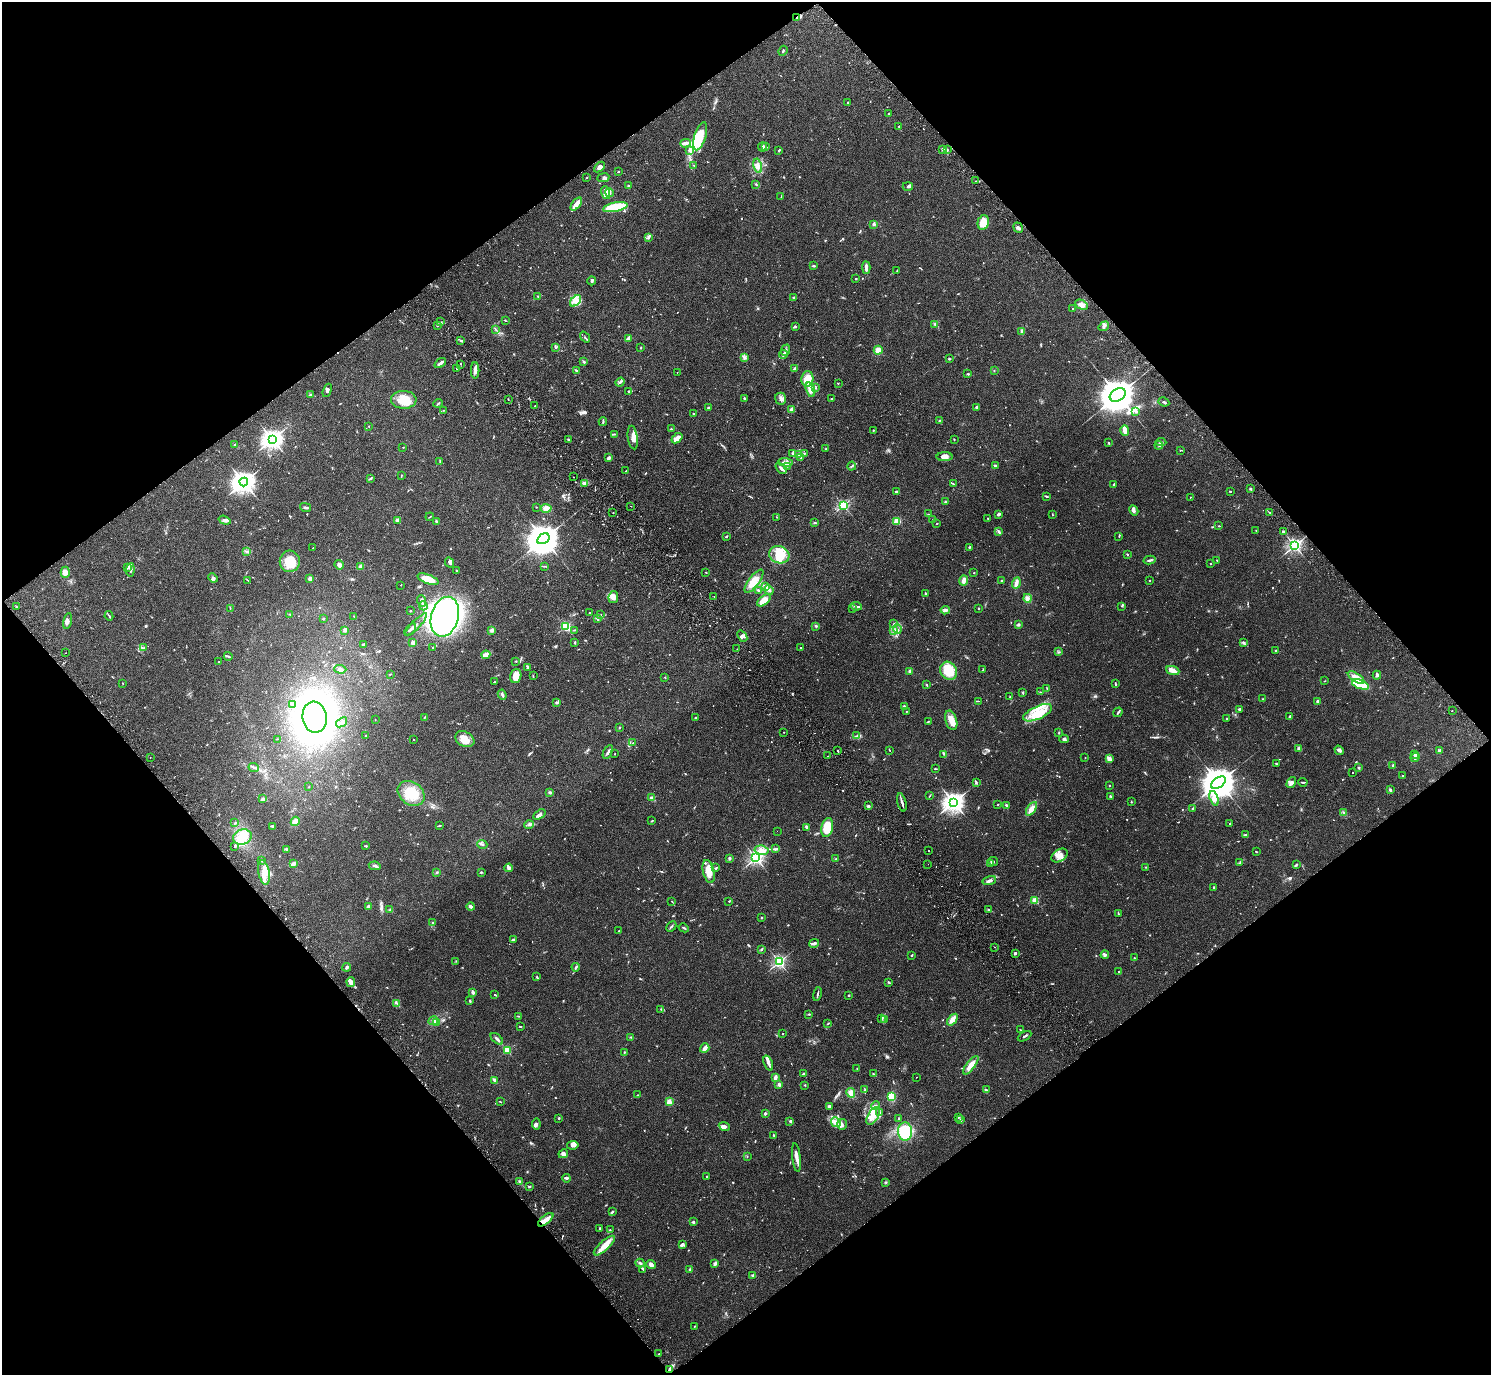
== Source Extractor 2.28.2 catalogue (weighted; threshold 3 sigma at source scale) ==
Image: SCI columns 48-6001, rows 203-5694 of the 6052 x 6035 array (HDU 1 of 3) = the unmasked area's bounding box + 8 px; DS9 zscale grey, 4 x 4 block average (1 PNG px = mean of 4 x 4 image px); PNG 1493 x 1377 px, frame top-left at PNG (2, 2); each listed source drawn as its Kron ellipse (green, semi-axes under 4 px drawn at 4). Shown black and unused: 50% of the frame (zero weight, under 2 of 3 exposures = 3% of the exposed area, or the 3 px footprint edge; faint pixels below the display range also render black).
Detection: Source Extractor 2.28.2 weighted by HDU 2 'WHT'. Background 0.109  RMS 0.0066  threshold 0.0297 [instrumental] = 3 sigma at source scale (4.5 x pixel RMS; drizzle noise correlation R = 1.50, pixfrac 1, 0.05/0.05 arcsec/px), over >= 5 px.
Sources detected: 961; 6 too faint to see at this stretch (4 x 4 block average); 5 inside a brighter object's white glare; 15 cosmic-ray / hot-pixel residue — neither listed nor drawn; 24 coinciding with a brighter row at this scale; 64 inside a brighter listed object's ellipse — not listed separately; of the other 847, all 500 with FLUX_AUTO >= 1.89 (the completeness limit of this list) listed and drawn (347 fainter detections not listed), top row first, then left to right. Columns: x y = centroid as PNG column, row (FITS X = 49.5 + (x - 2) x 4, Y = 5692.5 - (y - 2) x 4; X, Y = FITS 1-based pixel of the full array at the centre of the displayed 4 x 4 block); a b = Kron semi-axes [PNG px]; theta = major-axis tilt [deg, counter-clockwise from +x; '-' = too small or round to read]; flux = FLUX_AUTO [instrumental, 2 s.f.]
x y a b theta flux
797 18 3 2 - 6.1
783 51 5 2 - 4.2
847 102 2 2 - 2.9
888 113 2 2 - 11
899 126 2 2 - 3
700 136 15 6 74 210
685 143 5 4 - 15
762 147 4 3 - 9.1
766 147 3 2 - 3.3
943 149 3 2 - 5.9
689 150 4 3 - 6.8
779 150 2 2 - 6.7
947 150 3 2 - 2.6
694 165 2 2 - 2.2
758 166 7 4 -78 20
599 167 6 4 43 17
618 172 2 2 - 2.6
586 178 2 2 - 2.2
603 178 6 3 8 8.4
976 181 3 2 - 4.1
756 184 3 2 - 4.3
629 186 2 2 - 27
908 186 5 3 - 7.3
606 193 6 3 -73 18
609 193 4 3 - 13
781 196 3 2 - 2.3
576 204 7 2 51 47
615 207 12 4 11 170
983 222 7 5 76 64
874 224 3 3 - 7.4
1018 228 5 3 - 11
648 237 3 3 - 6.6
813 266 3 2 - 4.5
866 268 6 2 -86 18
897 271 2 2 - 2.1
856 279 2 2 - 3
592 281 4 3 - 7.4
538 296 2 2 - 2.2
794 298 4 2 - 4.1
575 301 6 3 45 18
1081 305 7 4 -26 22
1072 309 2 2 - 2.9
505 320 3 2 - 2.5
440 322 4 2 - 4.1
935 324 2 2 - 6.8
437 325 2 2 - 4.1
795 326 4 2 - 5.5
1104 326 5 4 - 13
495 329 3 2 - 2.3
1022 331 4 3 - 9.5
585 337 6 2 -52 5.1
629 338 4 3 - 18
461 340 3 2 - 4.2
555 347 3 2 - 2.8
641 348 4 2 - 2.9
786 350 5 2 - 6.8
878 350 4 3 - 27
783 355 4 4 - 9.7
744 357 3 3 - 6.1
949 359 3 2 - 4.6
584 361 3 2 - 5.4
440 363 6 2 37 15
460 364 2 2 - 1.9
456 368 2 2 - 38
794 369 3 2 - 8.1
475 370 8 3 90 16
577 371 3 2 - 8.5
994 371 2 2 - 2
677 372 2 2 - 2.2
968 374 3 2 - 4.1
807 379 8 6 87 71
620 382 5 2 - 7
838 383 2 2 - 2.6
816 388 3 2 - 3.3
327 390 7 3 70 9.5
810 390 7 4 -73 30
628 391 2 2 - 7.9
311 394 3 2 - 3
1118 395 8 6 31 16000
744 398 2 2 - 3.5
508 399 2 2 - 1.9
781 399 6 5 - 14
831 399 2 2 - 2.3
404 400 13 9 -2 71
1164 402 5 2 - 7.4
438 403 5 2 - 4.1
535 405 2 2 - 3.6
708 407 2 2 - 17
976 407 3 2 - 4.8
791 409 4 3 - 13
444 410 3 2 - 2.9
1136 412 3 2 - 4.5
693 413 2 2 - 6.3
939 421 2 2 - 2.5
603 422 4 2 - 4
369 426 2 2 - 2.3
671 429 2 2 - 4.3
873 430 2 2 - 3.3
1125 430 5 2 - 38
615 434 3 2 - 2.8
633 437 12 5 -82 25
677 438 6 3 42 35
272 439 4 3 - 2600
569 439 3 2 - 4.2
954 439 3 2 - 2.4
1161 442 5 3 - 9.6
1109 443 2 2 - 2.7
234 445 2 2 - 5
1159 445 4 3 - 6.3
403 447 2 2 - 2.8
826 449 2 2 - 2.2
1180 450 3 2 - 1.9
793 453 3 2 - 4
804 453 3 2 - 3.1
799 455 4 2 - 5.4
945 457 8 4 2 23
609 458 3 2 - 17
801 458 3 2 - 2.3
440 462 3 2 - 3.1
785 462 7 3 -3 11
787 466 2 2 - 2.5
852 466 4 2 - 5.4
995 466 3 2 - 7.1
781 468 6 3 -46 11
626 471 2 2 - 2.2
401 476 3 2 - 2.3
574 477 2 2 - 6.2
370 479 4 2 - 4.3
244 482 4 3 - 4000
584 483 3 2 - 5.9
953 484 3 2 - 2.6
1114 485 4 2 - 7.3
1251 489 2 2 - 5.1
896 491 3 2 - 6.7
1230 491 2 2 - 2.6
1046 496 4 2 - 4.9
1190 497 2 2 - 3.2
945 502 3 2 - 2.7
843 505 2 2 - 600
631 506 2 2 - 2.5
306 507 5 2 - 6.2
536 507 2 2 - 2
546 508 5 4 - 26
1134 510 5 2 - 6.9
1270 512 2 2 - 2.4
613 513 2 2 - 2.1
928 514 3 2 - 2.3
999 514 3 2 - 13
1052 515 4 2 - 2.3
430 517 4 2 - 3
777 517 3 2 - 2.4
988 518 2 2 - 3.9
933 519 2 2 - 2.2
224 520 6 3 -18 11
397 520 2 2 - 71
436 521 3 2 - 4.9
897 521 3 2 - 58
815 523 3 2 - 4.1
937 524 2 2 - 2.9
1219 526 2 2 - 2.8
999 531 3 3 - 5.6
1256 531 2 2 - 2.7
1283 531 2 2 - 19
726 536 2 2 - 4.8
1119 536 2 2 - 2.1
543 539 6 5 - 11000
1295 545 2 2 - 1300
970 547 2 2 - 4.2
313 548 2 2 - 2.1
247 551 4 2 - 5.5
1127 554 2 2 - 2.9
779 555 10 8 -18 67
1150 560 6 2 13 8.8
1217 560 3 2 - 2.4
290 561 11 10 - 88
450 562 5 3 - 12
1210 564 2 2 - 7.1
339 565 5 4 - 16
361 566 2 2 - 60
544 566 4 2 - 2.9
128 567 4 3 - 7.6
130 570 7 2 84 6
457 571 2 2 - 2.8
65 572 5 4 - 22
706 572 2 2 - 2.2
974 573 2 2 - 2.1
213 578 5 3 - 10
310 579 3 2 - 16
428 579 11 4 -20 60
248 580 3 2 - 1.9
964 580 5 3 - 20
1001 580 2 2 - 2.5
1149 580 2 2 - 7.4
754 581 14 5 53 53
1016 583 6 3 71 19
401 585 2 2 - 2
766 587 3 3 - 10
758 590 4 2 - 5.1
769 590 5 2 - 6.2
926 594 3 2 - 3.4
714 596 2 2 - 3.5
613 597 6 4 80 28
1028 598 4 4 - 15
764 600 8 4 39 51
422 601 6 2 -71 7
423 606 4 2 - 7.2
856 606 6 2 -9 6.6
1122 606 2 2 - 2.8
16 607 2 2 - 2.2
978 608 2 2 - 2.1
230 609 4 2 - 2.7
852 609 2 2 - 2
945 610 4 3 - 9.2
410 611 2 2 - 4.7
590 613 2 2 - 9.6
289 614 3 2 - 2.3
601 615 3 2 - 2.1
109 616 4 2 - 3.9
354 616 3 2 - 2.8
445 617 20 13 74 990
597 618 3 2 - 3.6
323 619 2 2 - 2.2
67 621 8 3 77 13
894 624 3 2 - 3.1
416 625 15 3 46 12
1018 625 3 3 - 6
565 626 2 2 - 470
816 626 3 2 - 4.5
410 629 7 2 45 12
897 629 5 2 - 8.5
345 630 4 3 - 9.7
492 630 2 2 - 88
575 630 4 2 - 2.9
894 630 4 3 - 8.7
742 636 6 4 -51 14
575 642 2 2 - 5.5
413 643 3 3 - 18
1243 643 3 2 - 3.6
363 644 2 2 - 6.4
433 647 2 2 - 5.2
143 648 4 2 - 3.1
801 648 2 2 - 5
737 649 2 2 - 1.9
1275 650 3 2 - 2.6
1058 652 2 2 - 2.3
65 653 2 2 - 5.4
486 655 4 3 - 24
228 656 4 2 - 5.9
516 661 2 2 - 2.2
219 662 3 2 - 2.8
527 667 3 2 - 6.4
340 669 6 3 -3 9
983 670 2 2 - 2.9
910 671 3 2 - 6.4
949 671 9 8 - 90
1173 671 7 4 -20 17
390 674 2 2 - 2.7
1377 675 4 2 - 11
516 676 7 5 73 43
533 676 3 2 - 2.3
665 677 3 2 - 2.7
1356 678 9 4 -32 50
1325 681 2 2 - 2.2
494 682 3 2 - 2.8
123 683 2 2 - 1.9
1115 684 3 2 - 5.5
1360 684 9 3 -21 120
927 685 2 2 - 3.3
1047 688 3 2 - 2.2
1041 692 3 2 - 2.2
1023 693 3 2 - 2.8
502 695 5 2 - 7.6
1010 697 2 2 - 2.5
1263 699 3 2 - 2.4
978 701 2 2 - 2.3
1318 701 2 2 - 42
556 702 3 2 - 7.6
293 704 3 2 - 4.2
904 706 3 2 - 10
1240 709 3 3 - 7.5
1452 710 2 2 - 2
906 711 3 2 - 1.9
1118 712 5 2 - 5.7
1038 713 15 6 25 69
315 717 16 12 -81 4200
425 717 4 2 - 2.9
1290 717 3 2 - 9.3
696 718 2 2 - 18
1227 719 2 2 - 3
375 720 2 2 - 1.9
951 720 10 5 -73 37
928 721 3 2 - 3.1
342 722 6 2 37 15
619 727 2 2 - 10
784 732 2 2 - 2
1059 732 3 2 - 2.8
365 736 2 2 - 2.3
857 736 4 2 - 5.1
277 739 2 2 - 2.9
414 739 2 2 - 2.1
465 739 10 7 -30 47
1064 739 4 3 - 8.1
633 743 2 2 - 2.5
1299 749 4 3 - 9.1
838 750 2 2 - 4.7
890 750 2 2 - 2.1
1339 750 5 3 - 11
1439 751 3 2 - 12
608 752 7 2 59 8.2
615 754 2 2 - 2.1
944 754 3 3 - 5.3
1414 755 2 2 - 2.9
828 756 2 2 - 2.7
150 757 2 2 - 2.4
1415 757 5 2 - 20
1085 758 2 2 - 2.9
1109 759 4 3 - 16
1276 763 2 2 - 2.6
1393 765 2 2 - 4.7
254 767 5 2 - 6.2
1359 768 4 2 - 3.8
935 769 3 2 - 2.5
1352 773 2 2 - 2.6
1403 776 3 2 - 3.8
976 782 2 2 - 2.2
1303 782 4 2 - 4.7
1218 783 8 5 35 14000
1291 783 6 3 58 13
1109 785 2 2 - 8.6
308 787 2 2 - 2.3
1390 790 3 2 - 8
550 792 2 2 - 8.4
411 793 15 11 -35 97
930 795 3 2 - 2.5
1110 796 3 2 - 4
652 798 3 2 - 15
1214 798 7 4 -72 20
263 799 3 2 - 11
902 802 9 2 -75 12
954 802 3 3 - 2800
1131 802 3 2 - 2.7
998 804 2 2 - 2.3
1007 805 4 2 - 7.3
868 806 3 3 - 7.2
1192 808 2 2 - 3.9
1031 809 8 3 56 30
1344 813 4 2 - 3.2
539 814 7 3 34 16
295 821 5 3 - 22
652 821 2 2 - 4.2
235 823 3 2 - 3
1230 823 2 2 - 2.2
440 825 2 2 - 2.4
529 825 5 2 - 5.3
272 826 4 2 - 4.6
806 827 3 2 - 13
827 828 10 5 80 110
777 831 2 2 - 2.1
1246 835 4 3 - 5.7
242 837 9 7 20 58
482 844 5 2 - 5.4
235 846 2 2 - 16
366 846 3 2 - 2.6
286 849 3 2 - 4.3
775 849 3 2 - 3.8
761 850 7 4 -8 22
929 851 2 2 - 6.3
1256 852 3 2 - 3
1060 855 9 6 33 27
729 858 2 2 - 13
756 858 3 2 - 1200
836 859 3 2 - 2.9
262 860 2 2 - 4.5
993 861 5 2 - 6.3
1240 862 4 2 - 4
990 863 4 3 - 5.8
293 864 4 2 - 24
928 864 2 2 - 2.1
1296 864 4 2 - 5
375 866 6 2 -9 7.4
1146 867 2 2 - 2.3
509 868 4 4 - 10
716 868 3 2 - 4
264 872 12 5 -79 41
437 872 2 2 - 4.2
481 872 3 2 - 2.9
709 872 12 5 -76 51
989 880 7 3 15 13
1213 887 2 2 - 8.8
1035 900 2 2 - 200
672 901 3 2 - 2.4
729 901 2 2 - 3.5
368 907 2 2 - 54
471 907 4 3 - 9.8
390 910 2 2 - 3.6
989 910 4 2 - 3.5
1118 914 3 2 - 2.9
762 918 2 2 - 2.6
433 923 3 2 - 6.9
671 926 6 2 43 5.6
684 928 5 2 - 5.1
619 931 3 2 - 2.5
513 940 3 2 - 5.7
814 943 5 2 - 11
995 947 2 2 - 2
762 949 2 2 - 3.2
1015 953 3 2 - 5.5
911 955 3 2 - 3.9
1105 955 4 4 - 8.3
1134 958 2 2 - 2.4
456 961 4 2 - 1.9
779 962 2 2 - 840
347 967 4 3 - 6
576 967 4 2 - 6.6
1118 972 2 2 - 4.6
537 977 3 2 - 3.3
351 982 5 3 - 12
889 982 3 2 - 4.5
473 992 3 2 - 12
817 994 7 2 79 6.2
495 995 2 2 - 3.5
848 996 2 2 - 5.4
470 1001 3 2 - 5.5
397 1003 4 2 - 5.2
661 1009 2 2 - 2.3
809 1014 3 2 - 2.9
518 1016 4 2 - 2.2
882 1018 3 2 - 2.9
884 1019 2 2 - 2.2
952 1020 7 3 52 34
433 1021 5 3 - 13
436 1023 3 2 - 9.3
828 1023 2 2 - 2.4
520 1027 3 2 - 3
1021 1030 2 2 - 1.9
783 1034 2 2 - 4.3
1025 1036 7 2 30 5.3
631 1037 2 2 - 3.3
497 1039 7 2 -40 9.2
705 1048 5 3 - 18
507 1050 2 2 - 250
624 1052 3 2 - 2.9
768 1063 8 3 -69 15
971 1065 11 3 53 38
857 1068 2 2 - 2.2
803 1074 3 2 - 4.4
873 1074 3 2 - 3.7
775 1077 3 2 - 17
916 1077 2 2 - 2.2
495 1080 4 3 - 10
779 1084 2 2 - 46
805 1085 2 2 - 2.3
865 1090 4 2 - 3.7
986 1090 3 2 - 4.3
851 1093 5 4 - 30
637 1095 2 2 - 2
891 1096 4 4 - 59
500 1102 4 2 - 2.4
669 1102 2 2 - 140
829 1106 4 2 - 6.2
876 1106 4 2 - 5.2
765 1113 3 2 - 5.8
880 1113 2 2 - 2.2
873 1116 10 5 59 32
958 1117 3 2 - 3.9
559 1118 2 2 - 4.5
898 1118 2 2 - 3.1
961 1120 3 2 - 7
790 1121 3 3 - 5.8
836 1122 5 4 - 20
536 1124 5 3 - 8
842 1124 5 5 - 13
724 1126 6 3 -23 12
905 1131 9 7 -85 200
774 1135 3 2 - 4.3
573 1145 6 3 9 16
563 1154 5 4 - 11
747 1156 2 2 - 2.2
796 1157 14 3 -83 24
707 1176 2 2 - 3.9
567 1178 4 3 - 6.8
520 1182 3 2 - 9.2
886 1182 3 2 - 2.2
529 1187 3 2 - 4.7
612 1212 3 2 - 6.5
546 1220 9 4 39 26
693 1222 3 2 - 4.8
600 1228 2 2 - 3.4
610 1230 2 2 - 1.9
682 1245 4 2 - 10
604 1246 13 5 42 45
640 1263 4 2 - 6.5
715 1263 3 3 - 6
651 1265 5 4 - 18
643 1269 3 2 - 3.7
690 1269 2 2 - 3.1
753 1275 4 2 - 4.4
694 1326 3 2 - 2.3
659 1354 2 2 - 2.4
669 1369 4 2 - 7.8
Overlapping masked pixels (flux is a lower limit): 2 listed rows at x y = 797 18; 669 1369
Diffuse or blended objects may show on this block-average render without a row.